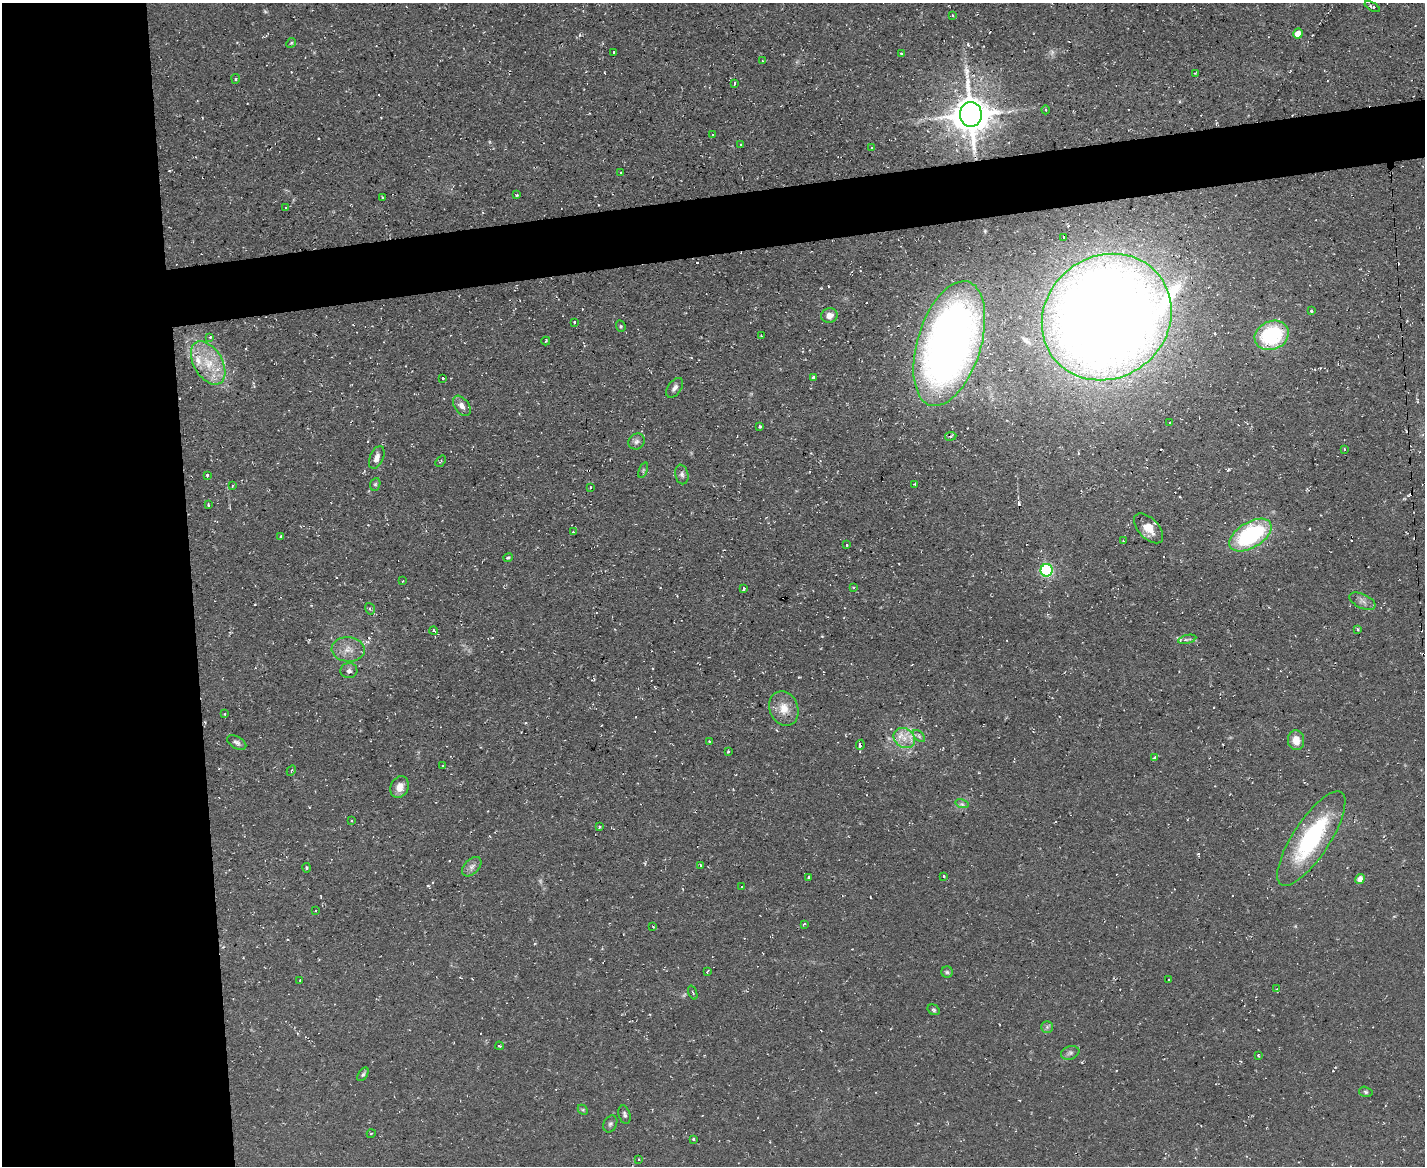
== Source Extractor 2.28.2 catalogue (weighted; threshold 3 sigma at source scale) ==
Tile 7 of 3 x 4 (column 1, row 3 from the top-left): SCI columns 126-1548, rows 1165-2328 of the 4627 x 4656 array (HDU 1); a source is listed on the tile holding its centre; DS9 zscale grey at full resolution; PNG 1427 x 1168 px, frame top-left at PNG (2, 3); each listed source drawn as its Kron ellipse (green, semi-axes under 4 px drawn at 4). Shown black and unused: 18% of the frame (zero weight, under 2 of 3 exposures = <1% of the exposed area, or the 3 px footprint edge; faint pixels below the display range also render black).
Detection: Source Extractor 2.28.2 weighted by HDU 2 'WHT'; one run over the whole footprint, this tile lists its part. Background 0.0853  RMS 0.0072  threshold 0.0326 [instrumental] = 3 sigma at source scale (4.5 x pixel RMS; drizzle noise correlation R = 1.50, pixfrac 1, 0.05/0.05 arcsec/px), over >= 5 px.
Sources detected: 134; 2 too faint to see at this stretch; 16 cosmic-ray / hot-pixel residue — neither listed nor drawn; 2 inside a brighter listed object's ellipse — not listed separately; the other 114 listed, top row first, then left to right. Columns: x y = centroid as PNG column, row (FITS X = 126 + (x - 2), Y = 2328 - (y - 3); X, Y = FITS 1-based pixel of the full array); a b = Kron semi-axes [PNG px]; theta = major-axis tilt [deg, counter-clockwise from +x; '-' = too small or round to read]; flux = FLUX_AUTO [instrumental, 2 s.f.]
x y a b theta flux
1372 7 8 3 -30 1.5
952 15 3 2 - 0.86
1298 34 5 4 - 10
291 43 5 4 - 0.85
614 52 3 2 - 0.56
901 53 3 2 - 0.65
762 61 3 3 - 1.1
1195 73 3 2 - 0.67
236 79 5 3 - 1
734 83 3 3 - 7.4
1046 110 4 3 - 0.73
971 114 12 11 - 2000
713 134 3 2 - 0.84
741 145 3 3 - 1.8
871 148 3 3 - 0.61
621 173 3 2 - 1.2
517 195 3 3 - 1
382 197 3 2 - 0.52
286 207 3 2 - 0.53
1063 237 3 3 - 1.6
1311 311 3 3 - 1.7
829 316 8 7 - 5.6
1107 317 67 61 38 1700
574 322 3 3 - 0.91
621 326 6 4 -70 1.1
1272 335 17 14 25 67
761 336 3 2 - 0.55
210 337 3 3 - 1.2
546 341 4 2 - 0.64
949 344 64 32 73 530
208 363 24 14 -59 22
813 377 3 3 - 1.5
442 378 3 3 - 7.9
675 388 11 6 53 3.1
462 406 11 7 -54 4
1170 423 3 2 - 0.76
760 427 3 3 - 1.6
951 436 5 3 - 1.1
637 441 8 7 - 2.8
1344 449 3 2 - 1.1
377 457 12 6 67 4.1
440 461 6 2 50 0.78
643 470 8 4 68 1.2
682 474 10 6 -79 2.5
207 475 4 3 - 1.3
375 484 6 5 - 1.2
915 484 3 3 - 1.3
232 486 3 2 - 0.67
590 487 3 2 - 0.94
208 505 3 3 - 0.74
1148 528 18 10 -46 10
573 532 3 3 - 0.67
1250 535 23 12 31 86
281 537 4 3 - 0.94
1123 541 3 3 - 0.53
847 545 3 3 - 1.8
508 558 5 3 - 1.1
1047 570 6 6 - 140
403 581 3 3 - 0.55
854 587 4 3 - 0.65
743 589 3 3 - 7
1362 601 14 7 -24 3.7
370 609 6 4 -73 1.6
1357 629 3 3 - 2.9
434 631 4 3 - 1.9
1187 639 9 4 13 2
348 649 16 12 -4 8.7
349 671 8 7 - 2.6
784 708 18 14 -69 11
225 714 3 3 - 0.74
919 736 7 4 -46 1.5
904 738 11 9 -35 7.9
1296 740 10 8 -83 8.3
709 741 4 3 - 0.58
237 742 10 6 -30 2.3
860 745 5 3 - 4.8
728 751 3 3 - 0.77
1154 758 4 3 - 2.3
443 766 4 3 - 0.66
291 771 5 3 - 0.83
400 787 11 9 64 6.5
962 804 7 4 -17 1.6
351 821 3 3 - 0.74
599 827 4 2 - 0.66
1311 838 55 18 57 88
700 866 4 3 - 1.7
472 867 12 7 45 3.3
307 868 5 3 - 0.96
943 876 3 3 - 6.7
809 877 3 3 - 0.78
1360 879 5 4 - 6.6
741 887 3 3 - 4.8
315 910 3 3 - 1.8
804 924 3 3 - 0.98
653 927 4 3 - 0.61
707 971 3 3 - 1.1
947 972 6 5 - 1.3
300 980 3 2 - 0.63
1168 980 2 2 - 0.57
1277 989 4 3 - 0.75
693 992 7 2 -69 0.77
934 1010 6 5 - 1.3
1047 1027 6 6 - 1.6
499 1046 4 3 - 0.83
1070 1053 9 6 19 2.3
1258 1055 4 3 - 1.7
363 1074 7 4 56 1.4
1366 1092 7 5 -16 1.3
583 1110 6 4 -44 0.97
625 1115 9 5 -74 1.9
610 1124 9 6 61 1.7
371 1134 4 3 - 0.64
693 1139 4 4 - 0.87
638 1159 3 2 - 0.65
Overlapping masked pixels (flux is a lower limit): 2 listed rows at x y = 949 344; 860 745